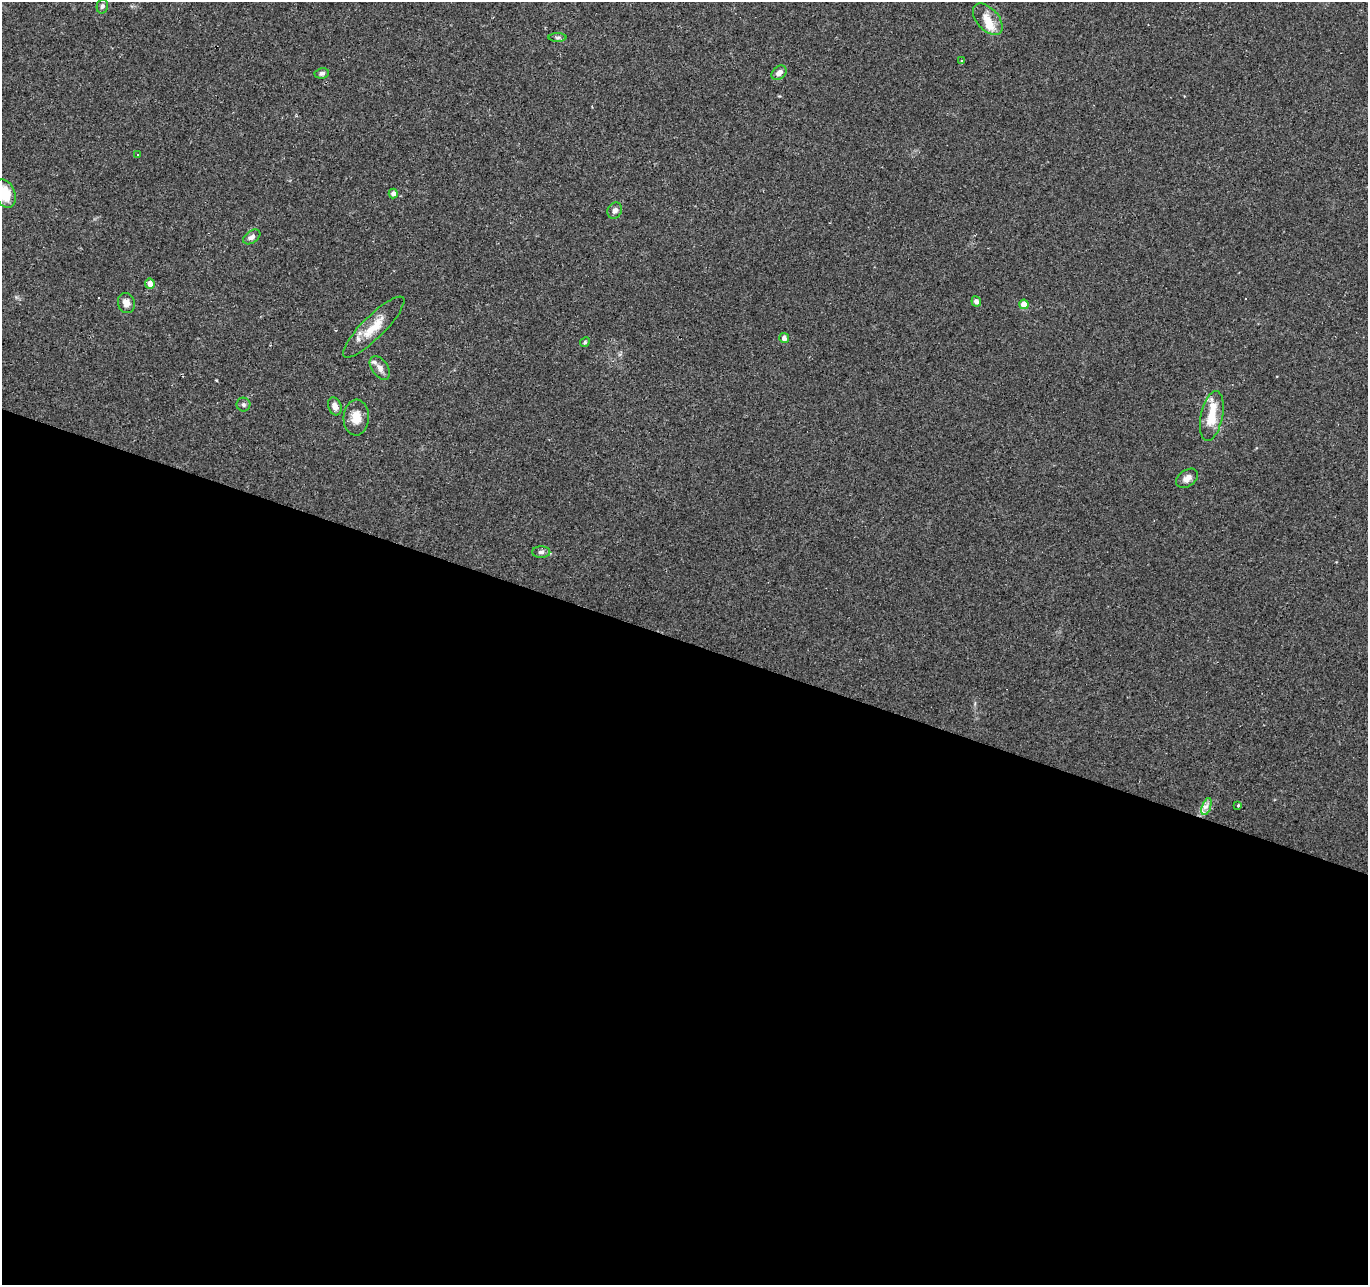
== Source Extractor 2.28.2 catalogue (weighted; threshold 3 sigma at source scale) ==
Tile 14 of 4 x 4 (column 2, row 4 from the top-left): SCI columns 1367-2732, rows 209-1491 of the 5469 x 5613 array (HDU 1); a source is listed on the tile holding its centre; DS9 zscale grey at full resolution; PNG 1370 x 1287 px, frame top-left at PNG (2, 2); each listed source drawn as its Kron ellipse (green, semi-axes under 4 px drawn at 4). Shown black and unused: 50% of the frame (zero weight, under 2 of 3 exposures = <1% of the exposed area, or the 3 px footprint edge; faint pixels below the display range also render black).
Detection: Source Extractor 2.28.2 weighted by HDU 2 'WHT'; one run over the whole footprint, this tile lists its part. Background 0.0249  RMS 0.0036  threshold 0.0161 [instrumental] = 3 sigma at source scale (4.5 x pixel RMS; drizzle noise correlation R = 1.50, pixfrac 1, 0.0396/0.0396 arcsec/px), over >= 5 px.
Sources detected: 32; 2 cosmic-ray / hot-pixel residue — neither listed nor drawn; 3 inside a brighter listed object's ellipse — not listed separately; the other 27 listed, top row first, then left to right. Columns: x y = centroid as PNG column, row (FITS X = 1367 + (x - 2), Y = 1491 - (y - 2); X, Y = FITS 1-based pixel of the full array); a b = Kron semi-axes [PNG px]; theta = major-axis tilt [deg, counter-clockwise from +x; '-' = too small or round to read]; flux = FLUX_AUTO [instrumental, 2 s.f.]
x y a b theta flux
102 6 7 5 78 0.82
988 19 19 11 -48 5.2
558 37 9 4 0 0.74
961 61 3 3 - 0.71
322 73 7 5 9 1.1
779 73 8 6 41 2
138 154 3 3 - 1
5 193 15 10 -68 9.4
393 193 5 4 - 1.7
615 211 8 7 - 1.5
252 237 9 6 34 1.4
150 284 5 5 - 2.7
976 301 5 4 - 1.2
126 303 10 8 -74 2.7
1024 304 5 4 - 5.4
374 327 42 11 45 8.3
784 338 5 5 - 1.7
585 342 5 4 - 0.52
380 368 13 8 -54 2.3
243 405 7 7 - 0.87
335 406 9 6 -70 2.1
1212 416 25 11 78 8.7
356 417 18 12 87 5.1
1187 478 12 8 36 2.4
541 552 9 5 0 1.2
1238 805 4 3 - 0.36
1206 806 9 4 71 1.3
Isophote crosses this tile's border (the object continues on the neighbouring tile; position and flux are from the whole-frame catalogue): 1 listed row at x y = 5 193